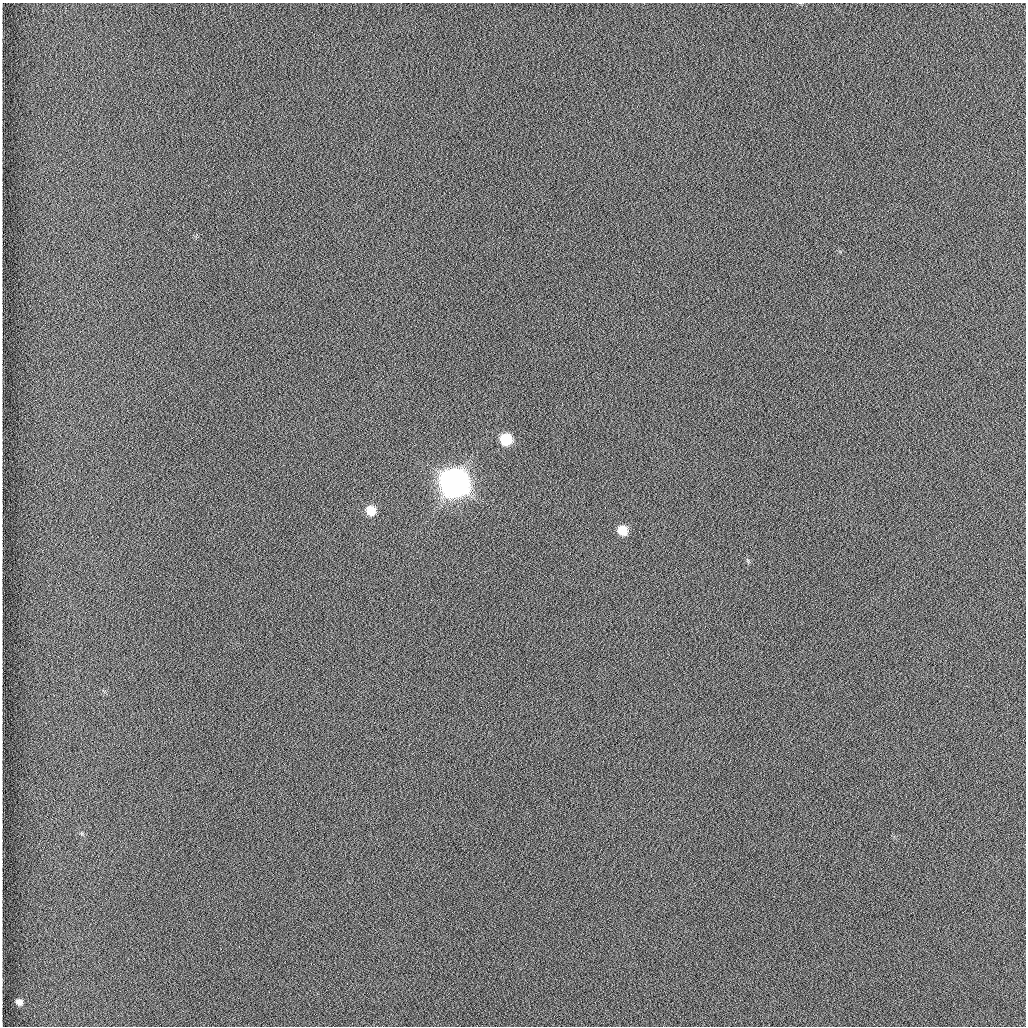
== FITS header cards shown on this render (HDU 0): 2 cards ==
NAXIS1  =                 1024 /fastest changing axis
NAXIS2  =                 1024 /next to fastest changing axis

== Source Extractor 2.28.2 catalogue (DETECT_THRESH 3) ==
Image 1024 x 1024 px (HDU 0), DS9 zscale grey, 1 PNG px = 1 image px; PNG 1028 x 1028 px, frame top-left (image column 1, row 1024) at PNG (2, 3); no overlay
Background 1260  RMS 6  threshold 17.9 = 3 sigma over >= 5 px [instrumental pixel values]
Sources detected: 5; all 5 listed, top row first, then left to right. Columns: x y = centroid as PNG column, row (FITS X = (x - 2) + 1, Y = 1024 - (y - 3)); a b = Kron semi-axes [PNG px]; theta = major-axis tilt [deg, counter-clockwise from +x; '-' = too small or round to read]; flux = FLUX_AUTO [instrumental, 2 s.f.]
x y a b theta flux
506 439 8 7 - 2.2e+04
454 483 10 9 - 1.1e+06
371 510 8 7 - 9.4e+03
623 530 8 7 - 9.0e+03
19 1002 6 5 - 2.2e+03